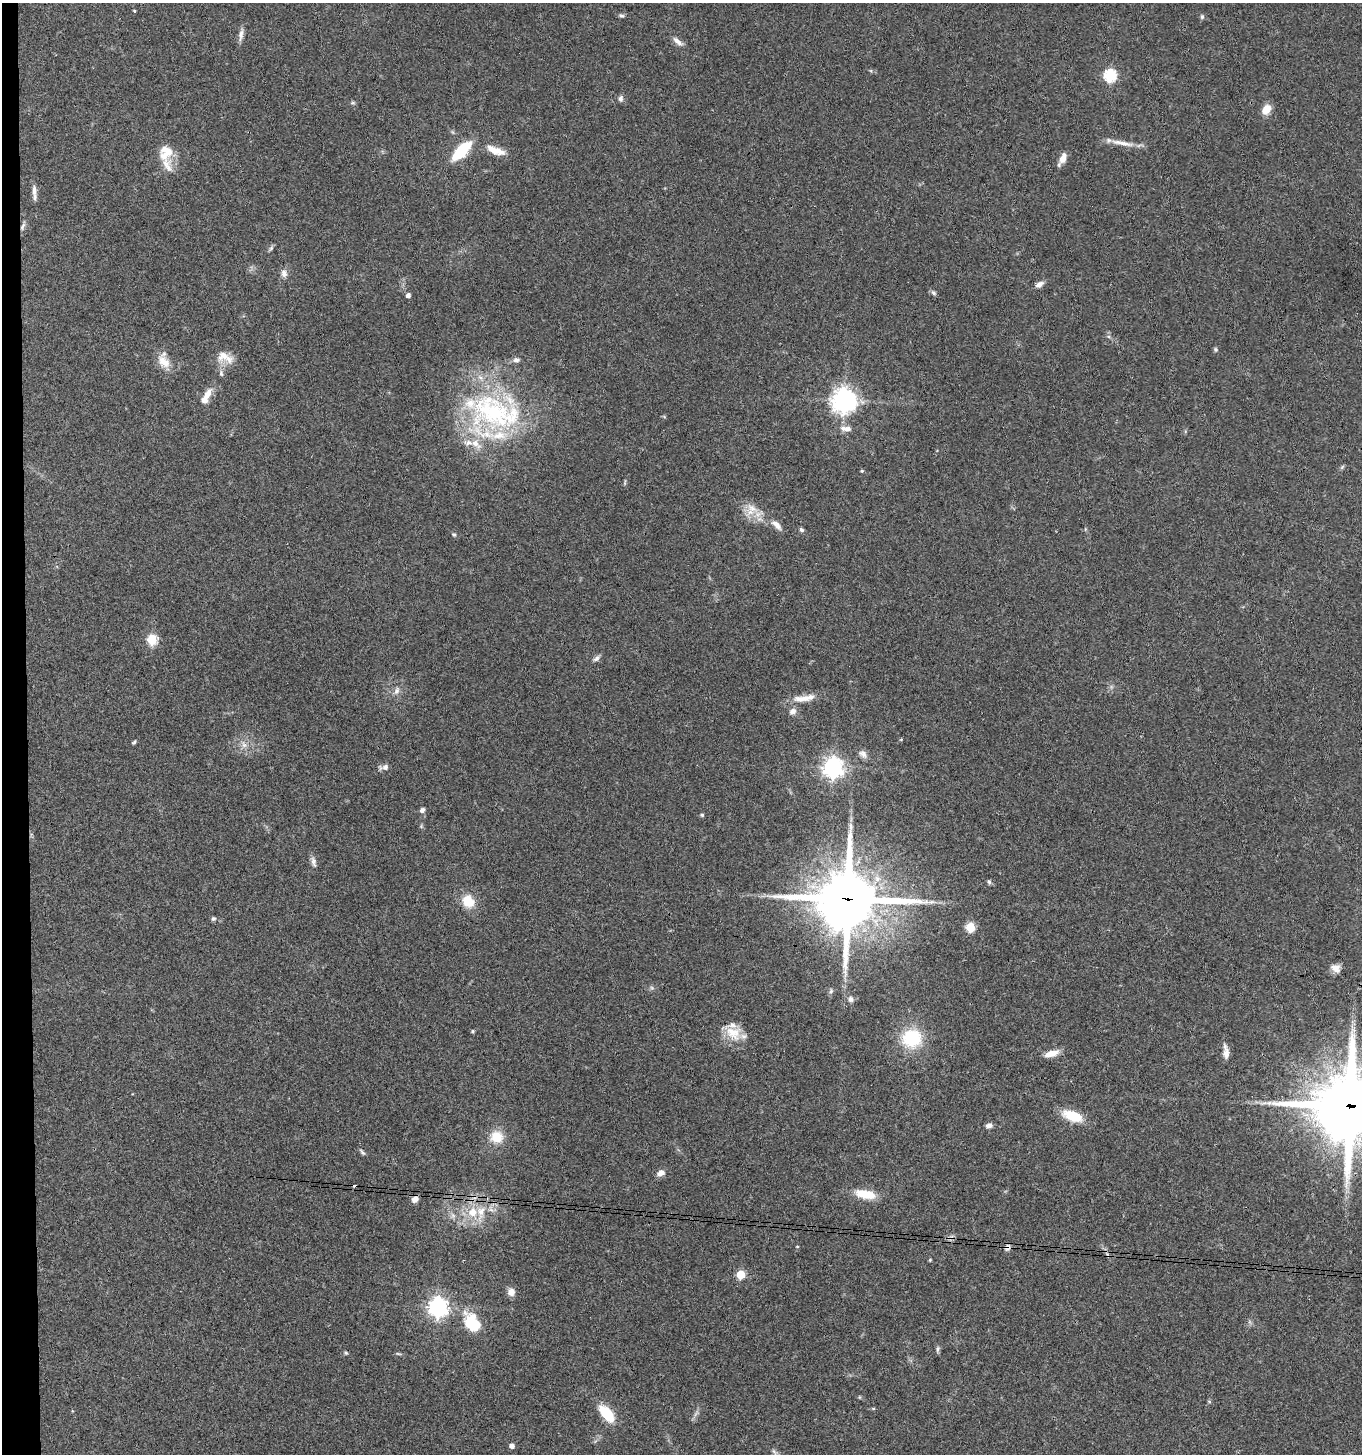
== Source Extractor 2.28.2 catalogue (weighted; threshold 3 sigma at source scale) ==
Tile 4 of 3 x 3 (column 1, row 2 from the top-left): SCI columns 205-1564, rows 1457-2908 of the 4442 x 4368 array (HDU 1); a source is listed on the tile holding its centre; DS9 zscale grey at full resolution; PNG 1364 x 1456 px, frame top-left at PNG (2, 3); no overlay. Shown black and unused: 2% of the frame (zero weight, under 3 of 4 exposures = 6% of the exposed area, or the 3 px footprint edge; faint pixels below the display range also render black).
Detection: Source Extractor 2.28.2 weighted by HDU 2 'WHT'; one run over the whole footprint, this tile lists its part. Background 0.0676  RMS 0.0054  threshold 0.0241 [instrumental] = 3 sigma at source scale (4.5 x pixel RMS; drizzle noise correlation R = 1.50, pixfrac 1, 0.05/0.05 arcsec/px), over >= 5 px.
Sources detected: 102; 3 cosmic-ray / hot-pixel residue — not listed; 9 inside a brighter listed object's ellipse — not listed separately; the other 90 listed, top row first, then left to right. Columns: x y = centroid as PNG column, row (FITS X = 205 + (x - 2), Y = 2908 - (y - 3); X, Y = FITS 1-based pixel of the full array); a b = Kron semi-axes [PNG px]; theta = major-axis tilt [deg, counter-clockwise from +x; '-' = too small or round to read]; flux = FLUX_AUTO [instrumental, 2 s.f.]
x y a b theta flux
134 11 3 3 - 0.55
622 16 8 5 -6 1
1202 17 6 5 - 0.98
241 35 17 6 82 2.8
677 41 15 6 -39 3
1110 75 6 6 - 62
621 98 8 7 - 1.6
353 103 8 4 8 0.8
1266 109 11 8 53 6.4
1124 143 27 7 -12 5.9
462 151 17 7 45 32
499 151 19 9 -29 5.3
166 152 21 18 79 11
1062 159 14 6 64 4.6
34 191 16 6 90 3
22 226 12 4 64 1.6
271 248 9 4 54 0.99
284 273 10 7 -79 2.8
1039 284 11 7 28 2.5
933 293 8 5 -40 1.2
408 295 4 4 - 2.3
1215 349 6 5 - 0.87
225 357 24 12 -22 7.5
516 360 8 7 - 1.9
164 362 20 13 -47 7.2
221 373 9 5 -80 1.5
207 394 16 8 58 5.3
844 401 8 8 - 540
495 412 78 44 -15 99
846 429 16 7 -6 3.6
1342 467 6 5 - 0.8
862 471 4 3 - 0.66
752 508 19 10 -29 7.1
776 525 15 7 -42 3.6
801 530 6 5 - 1.1
454 535 5 5 - 0.91
152 640 5 5 - 38
596 658 10 6 44 1.7
396 691 11 6 58 2.3
804 698 34 8 8 7.5
793 711 10 7 40 2.6
134 742 7 4 40 0.78
244 745 9 7 -63 2.5
863 754 12 8 -48 2.5
385 767 10 8 29 2.2
833 767 7 7 - 310
422 810 7 5 51 1.6
702 815 5 4 - 0.9
313 862 16 6 -78 2.3
989 881 6 5 - 0.96
848 899 23 21 5 3000
468 901 15 13 -50 11
931 902 10 5 17 1.8
213 919 6 5 - 0.98
970 927 5 5 - 29
1336 968 12 10 -28 3.8
831 991 7 6 - 1.1
851 999 9 7 -64 1.9
473 1031 5 4 - 0.64
733 1033 24 17 -31 11
911 1038 14 13 - 35
1226 1052 19 7 -85 3.8
1052 1053 17 7 18 5.4
1269 1103 6 5 - 1.2
1350 1106 24 22 4 4300
1072 1116 21 10 -21 15
989 1126 7 5 18 2.4
497 1137 15 13 -5 10
362 1152 11 3 -48 1
661 1173 9 7 25 3.3
865 1194 25 10 -11 12
415 1199 7 6 - 3.3
481 1212 22 11 83 9.2
453 1215 8 5 -45 1.5
797 1247 4 3 - 0.38
1007 1248 9 7 64 2
930 1260 4 3 - 0.54
741 1275 5 5 - 22
511 1292 9 8 - 3.5
438 1307 7 7 - 280
472 1323 24 16 -56 20
938 1349 9 4 79 1.1
346 1353 6 5 - 0.81
398 1354 8 3 -13 0.75
859 1397 5 3 - 0.47
1209 1401 6 3 -19 0.58
873 1408 5 3 - 0.58
607 1414 18 9 -50 18
512 1446 5 5 - 2.3
774 1452 12 5 -58 1.6
Overlapping masked pixels (flux is a lower limit): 4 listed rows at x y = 22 226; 848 899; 1350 1106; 1007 1248
Isophote crosses this tile's border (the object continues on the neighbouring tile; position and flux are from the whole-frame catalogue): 2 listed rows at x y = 1350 1106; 774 1452